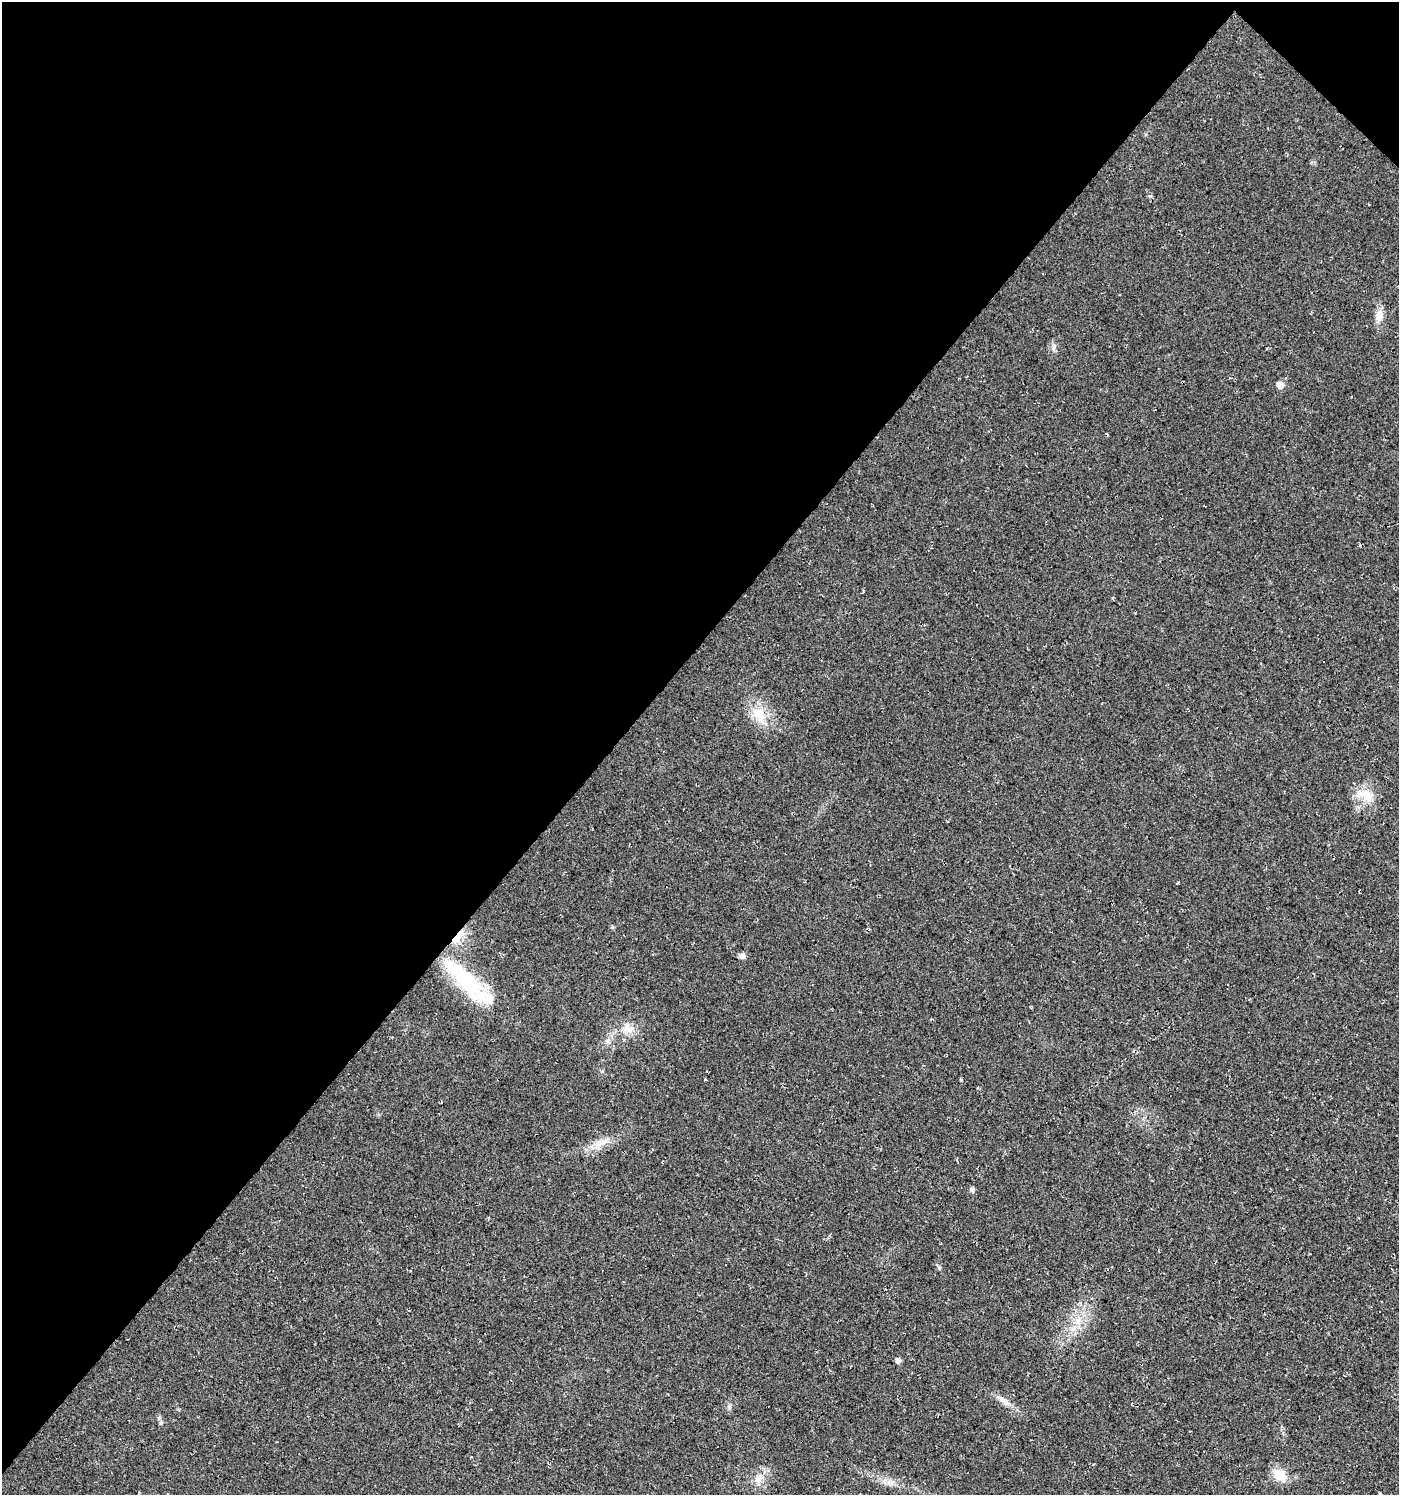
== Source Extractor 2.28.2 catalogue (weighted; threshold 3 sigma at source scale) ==
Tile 2 of 4 x 4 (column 2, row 1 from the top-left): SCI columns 1670-3066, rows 4520-6012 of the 6067 x 6059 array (HDU 1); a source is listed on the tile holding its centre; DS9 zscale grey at full resolution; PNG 1401 x 1497 px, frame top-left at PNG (2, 2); no overlay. Shown black and unused: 44% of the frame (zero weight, under 3 of 4 exposures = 5% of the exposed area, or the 3 px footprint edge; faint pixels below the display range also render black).
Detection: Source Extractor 2.28.2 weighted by HDU 2 'WHT'; one run over the whole footprint, this tile lists its part. Background 0.03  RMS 0.0079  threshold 0.0358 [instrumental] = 3 sigma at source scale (4.5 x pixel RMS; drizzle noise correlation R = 1.50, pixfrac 1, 0.0396/0.0396 arcsec/px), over >= 5 px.
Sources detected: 22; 1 cosmic-ray / hot-pixel residue — not listed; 1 inside a brighter listed object's ellipse — not listed separately; the other 20 listed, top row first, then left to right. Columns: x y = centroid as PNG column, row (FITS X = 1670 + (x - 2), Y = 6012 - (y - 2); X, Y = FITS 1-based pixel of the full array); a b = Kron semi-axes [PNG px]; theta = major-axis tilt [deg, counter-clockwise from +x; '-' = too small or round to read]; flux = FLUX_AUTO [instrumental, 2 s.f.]
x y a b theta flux
1379 316 16 10 81 6.5
1054 347 7 4 71 1.7
1280 385 6 5 - 8.7
759 714 23 16 -53 20
1365 795 29 14 -26 15
458 937 19 7 48 14
742 956 7 7 - 2.9
466 981 64 19 -47 76
628 1029 15 13 -29 9.3
597 1145 14 9 45 7.4
972 1189 6 6 - 2.1
939 1268 7 4 -59 1.4
1076 1321 8 6 60 3.8
898 1360 5 5 - 3.6
1002 1400 10 5 -27 3.7
729 1407 7 6 - 1.9
161 1423 6 5 - 1.3
1279 1475 15 12 -44 15
759 1478 18 9 53 8.6
889 1482 7 4 71 2.1
Overlapping masked pixels (flux is a lower limit): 1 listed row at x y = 458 937
Unlisted compact peaks at least as high as the median listed source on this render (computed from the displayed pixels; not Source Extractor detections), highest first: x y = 607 1041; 1178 883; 612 927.